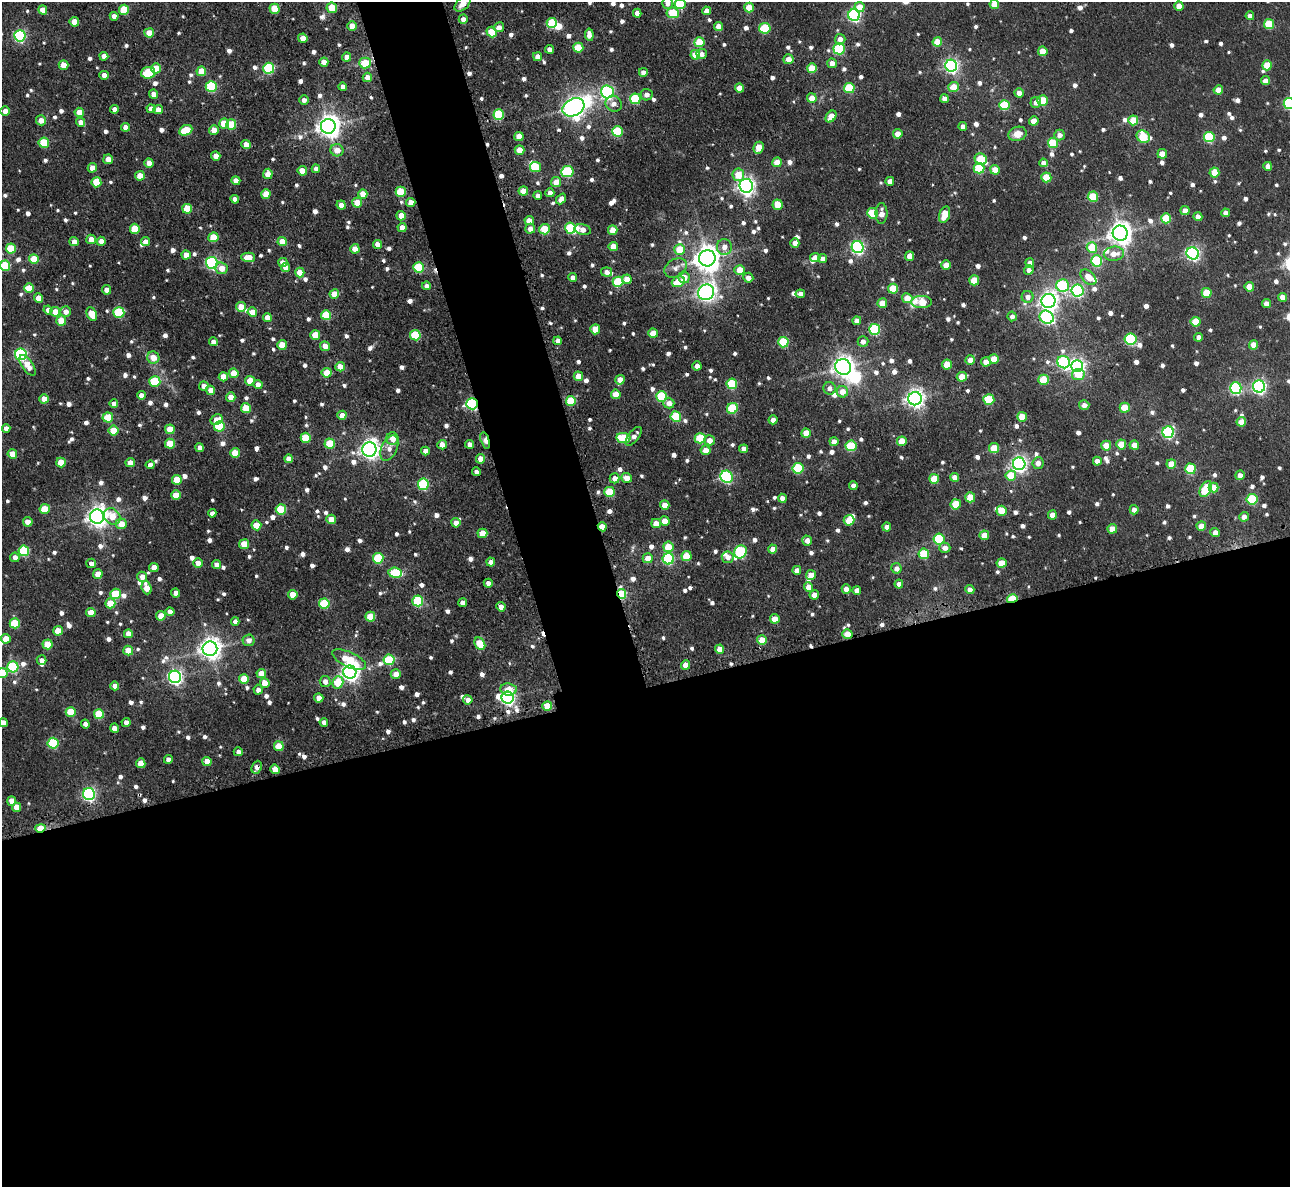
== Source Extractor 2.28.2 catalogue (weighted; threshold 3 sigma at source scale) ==
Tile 15 of 4 x 4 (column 3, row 4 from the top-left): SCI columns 2617-3904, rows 165-1349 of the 5236 x 5206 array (HDU 1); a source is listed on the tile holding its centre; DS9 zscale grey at full resolution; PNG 1292 x 1189 px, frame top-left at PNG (2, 2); each listed source drawn as its Kron ellipse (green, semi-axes under 4 px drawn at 4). Shown black and unused: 46% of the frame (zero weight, under 3 of 4 exposures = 5% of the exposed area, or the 3 px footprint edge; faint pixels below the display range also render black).
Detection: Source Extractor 2.28.2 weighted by HDU 2 'WHT'; one run over the whole footprint, this tile lists its part. Background 0.0324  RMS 0.0054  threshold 0.0245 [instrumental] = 3 sigma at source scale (4.5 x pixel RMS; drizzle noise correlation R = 1.50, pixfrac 1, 0.05/0.05 arcsec/px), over >= 5 px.
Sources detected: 989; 1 too faint to see at this stretch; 5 inside a brighter object's white glare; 4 cosmic-ray / hot-pixel residue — neither listed nor drawn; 10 inside a brighter listed object's ellipse — not listed separately; of the other 969, all 500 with FLUX_AUTO >= 3.21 (the completeness limit of this list) listed and drawn (469 fainter detections not listed), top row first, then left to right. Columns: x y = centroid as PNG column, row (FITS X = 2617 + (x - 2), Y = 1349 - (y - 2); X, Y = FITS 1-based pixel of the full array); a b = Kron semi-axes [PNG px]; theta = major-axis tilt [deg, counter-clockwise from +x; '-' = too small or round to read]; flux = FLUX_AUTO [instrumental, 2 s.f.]
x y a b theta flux
667 3 6 5 - 3.7
463 4 9 5 40 4.3
680 4 5 5 - 41
994 4 5 5 - 11
1179 6 4 4 - 6.9
749 7 5 4 - 13
860 7 5 5 - 9.5
332 8 5 5 - 14
275 9 5 5 - 20
43 10 5 4 - 7
124 10 5 5 - 25
706 11 4 4 - 5.1
637 13 4 4 - 3.8
673 13 6 5 - 23
854 15 6 6 - 110
114 16 4 4 - 4.2
1250 16 4 4 - 3.2
463 19 4 4 - 3.2
74 22 5 4 - 8.8
552 23 5 5 - 32
1269 24 5 5 - 24
352 26 4 4 - 7
499 27 5 4 - 3.2
719 27 4 4 - 7.5
765 28 5 5 - 30
492 32 5 5 - 14
149 33 5 4 - 9.7
589 35 6 4 -83 5
20 36 6 5 - 97
303 38 4 4 - 8.1
840 39 5 5 - 3.7
699 42 5 5 - 20
937 42 5 4 - 11
578 48 5 5 - 20
549 49 4 4 - 3.7
839 49 5 5 - 47
1043 51 5 5 - 11
702 54 5 5 - 3.6
695 55 5 4 - 10
104 56 4 4 - 4.5
537 56 4 4 - 4.8
347 57 4 4 - 5.7
788 59 5 5 - 5.5
324 62 4 4 - 6.2
365 63 6 5 - 16
832 63 5 4 - 5
64 65 5 4 - 9.9
1267 65 5 5 - 18
951 66 6 6 - 160
156 68 5 5 - 13
269 68 5 5 - 51
812 68 5 5 - 15
201 71 5 5 - 12
643 72 4 4 - 3.9
148 73 7 5 6 29
104 75 4 4 - 4.7
367 77 5 4 - 5.9
1265 81 4 4 - 5.2
211 86 5 5 - 46
343 87 4 4 - 3.5
953 87 5 5 - 10
739 88 4 4 - 7.4
849 88 5 5 - 34
1218 90 5 4 - 9.6
607 92 6 6 - 100
1019 93 4 4 - 4.7
153 94 4 4 - 5.3
647 95 6 5 - 3.5
812 98 4 4 - 7.6
944 98 4 4 - 3.8
635 99 5 5 - 35
304 100 5 4 - 3.3
1042 100 5 5 - 23
1036 102 5 5 - 3.7
1289 103 5 5 - 70
614 104 8 7 - 3.8
1004 105 5 5 - 28
573 107 11 8 28 370
114 109 4 4 - 3.8
151 109 4 4 - 4.8
158 110 5 4 - 4.6
5 111 4 4 - 5.6
79 112 5 4 - 8
499 115 5 5 - 44
831 116 6 4 53 10
41 120 5 5 - 5.5
1133 120 5 5 - 17
1034 121 4 4 - 7.4
81 122 4 4 - 4.2
224 124 5 5 - 16
231 125 5 5 - 20
328 126 7 7 - 540
963 126 4 4 - 4.1
125 127 4 4 - 4.7
186 130 7 5 26 23
214 130 5 4 - 7.1
617 131 5 5 - 34
898 134 4 4 - 8.6
1017 134 9 7 18 7
1059 135 5 5 - 3.6
519 136 4 4 - 8.4
1143 137 7 6 - 25
1209 137 5 5 - 46
44 143 5 5 - 25
1053 143 5 5 - 22
246 145 5 4 - 7.5
759 148 6 5 - 12
337 150 6 6 - 6.3
519 150 5 4 - 9.6
1162 154 5 4 - 9.5
216 156 4 4 - 6.5
108 159 5 4 - 7.2
981 159 6 5 - 27
777 162 5 4 - 10
149 163 5 4 - 4.7
1043 163 4 4 - 3.7
1268 166 4 4 - 4.7
535 167 5 5 - 23
92 168 5 4 - 6.1
979 168 5 5 - 26
316 169 4 4 - 3.4
995 170 5 4 - 11
302 171 5 4 - 10
567 172 6 5 - 54
1214 172 5 5 - 14
268 174 5 4 - 7.7
738 175 6 6 - 12
140 176 5 4 - 9.2
1046 177 5 5 - 18
236 181 5 4 - 6.7
890 181 4 4 - 4.1
96 182 5 5 - 21
556 182 5 5 - 6.9
746 186 7 6 - 270
523 191 5 4 - 8.4
401 192 5 5 - 27
550 193 4 4 - 4.4
266 194 5 4 - 11
363 194 5 4 - 8.7
538 196 4 4 - 3.5
1093 197 5 5 - 22
235 199 4 4 - 4.1
561 199 6 4 51 4.2
357 203 5 5 - 12
411 203 4 4 - 7.3
341 205 4 4 - 5
778 205 5 5 - 12
187 209 5 5 - 22
1185 211 4 4 - 5.6
873 213 5 5 - 22
881 213 10 6 89 4.9
1225 213 4 4 - 3.8
944 214 8 5 74 11
401 216 5 4 - 9
1198 217 4 4 - 4.9
1166 218 5 5 - 21
529 221 5 4 - 6.5
402 227 4 4 - 6.2
570 228 6 5 - 39
135 229 5 5 - 21
530 229 5 5 - 4.1
545 229 5 5 - 24
583 230 8 5 -13 5.1
613 230 5 4 - 9.8
1120 233 7 7 - 520
213 237 5 5 - 16
91 239 5 5 - 6.7
101 241 4 4 - 4.5
145 241 4 4 - 4.2
74 242 4 4 - 4.6
282 242 4 4 - 11
795 243 4 4 - 4.5
377 244 4 4 - 5
613 246 4 4 - 9.3
724 247 8 7 - 4.4
858 247 6 6 - 130
1092 247 5 5 - 20
11 248 5 5 - 19
355 249 4 4 - 8
680 249 5 5 - 18
1193 253 6 6 - 140
1114 254 10 7 5 6.3
186 255 4 4 - 7.2
910 256 5 4 - 5.8
248 257 7 4 -2 9
815 257 5 4 - 4.9
707 258 8 8 - 720
34 259 5 4 - 13
822 259 4 4 - 3.6
1097 261 5 5 - 53
283 262 4 4 - 5.3
212 263 6 5 - 110
1030 263 5 4 - 4.7
946 265 5 4 - 8.4
5 266 5 5 - 28
285 267 4 4 - 5.8
418 267 5 5 - 42
222 268 6 5 - 6.4
676 268 12 9 30 3.8
740 270 5 5 - 10
1029 270 5 5 - 3.2
300 272 5 4 - 11
607 272 5 4 - 3.5
573 277 4 4 - 3.9
684 277 6 6 - 8.7
1088 277 9 6 -45 8.2
748 278 5 5 - 4.4
627 279 5 4 - 6.7
974 280 5 5 - 15
618 282 5 5 - 36
678 282 6 5 - 12
426 286 4 4 - 3.5
1063 286 6 6 - 58
1249 287 5 4 - 9.9
29 288 5 5 - 16
893 289 5 5 - 20
107 290 4 4 - 5.4
1077 290 6 6 - 100
706 292 8 7 - 270
1207 293 5 5 - 17
334 294 5 4 - 10
800 294 5 4 - 3.8
1028 297 6 6 - 3.5
1283 297 4 4 - 6.7
39 298 4 4 - 7.9
907 298 5 4 - 9.3
1048 301 7 7 - 300
922 302 10 6 0 17
882 303 5 5 - 11
1266 304 4 4 - 4.1
241 307 5 5 - 10
48 310 4 4 - 3.3
55 312 5 5 - 8
66 312 5 5 - 3.8
119 312 5 5 - 38
252 312 5 4 - 7.5
92 314 7 5 -64 12
326 315 5 5 - 25
1012 316 5 4 - 3.3
1047 317 7 6 - 96
267 318 4 4 - 6.9
61 321 5 5 - 15
857 321 4 4 - 4.1
1196 322 5 5 - 17
595 329 5 5 - 9.4
875 329 5 5 - 48
653 333 5 4 - 13
315 335 5 5 - 11
415 335 5 5 - 32
1198 337 4 4 - 3.3
1131 339 6 5 - 72
558 341 4 4 - 4.2
863 341 5 5 - 3.8
213 342 4 4 - 4.5
783 342 5 5 - 35
282 345 5 5 - 14
1253 345 5 4 - 7.8
325 346 5 5 - 5.5
21 354 6 5 - 91
153 358 6 6 - 7.3
994 359 5 5 - 10
970 360 4 4 - 6.8
986 362 5 4 - 5.7
1064 362 6 6 - 77
27 365 12 5 -55 7.6
947 365 5 5 - 14
697 366 4 4 - 4.7
1077 366 6 6 - 180
340 367 5 4 - 9.5
843 367 8 7 - 400
234 373 5 4 - 13
327 373 5 5 - 16
1078 375 6 5 - 13
578 376 5 5 - 9.6
223 377 4 4 - 9.8
962 377 5 5 - 12
620 380 5 4 - 5.9
1044 380 5 5 - 18
155 381 5 5 - 32
250 381 5 5 - 14
258 384 4 4 - 4.4
732 384 5 5 - 37
204 386 5 4 - 5.3
1259 386 6 6 - 140
830 388 6 6 - 3.3
1236 388 6 5 - 77
211 390 5 4 - 5.6
842 392 5 5 - 8.6
616 394 5 4 - 9.2
141 395 4 4 - 4.5
662 396 5 5 - 44
231 397 4 4 - 6.2
44 399 5 4 - 6.9
915 399 7 6 - 310
989 399 5 5 - 26
571 401 5 5 - 25
669 403 5 5 - 4.2
114 404 4 4 - 4.3
472 404 6 5 - 90
1084 405 5 5 - 3.8
246 408 5 5 - 18
732 408 6 5 - 34
1125 408 5 5 - 14
342 415 4 4 - 5.9
676 416 5 5 - 33
108 417 5 5 - 22
1022 417 5 5 - 15
216 420 6 5 - 7.9
773 420 4 4 - 4.8
1241 422 5 4 - 8.5
219 426 5 5 - 41
6 428 4 4 - 3.4
170 429 5 4 - 14
113 431 5 5 - 15
1168 432 6 6 - 92
806 433 5 4 - 11
634 436 11 5 51 3.7
306 438 5 5 - 20
623 438 7 5 -9 27
700 438 5 5 - 20
392 439 6 6 - 6.9
485 440 8 4 -73 9
710 440 5 5 - 6.4
902 441 5 5 - 14
834 442 4 4 - 5.4
170 444 5 5 - 17
330 444 5 5 - 18
469 444 4 4 - 3.8
1121 444 5 5 - 14
442 445 5 4 - 6.4
1134 445 5 4 - 8.3
851 446 5 5 - 35
1106 446 5 5 - 14
200 447 4 4 - 3.9
389 448 13 7 66 4.7
994 448 5 5 - 15
369 449 7 7 - 340
744 449 4 4 - 4.6
706 450 5 5 - 7
425 451 4 4 - 4.8
235 453 5 5 - 13
12 454 5 4 - 12
288 459 4 4 - 4.4
480 459 5 4 - 8.4
1097 461 4 4 - 4.7
61 462 5 5 - 12
130 463 4 4 - 6.1
1038 463 6 5 - 4.4
1019 464 6 6 - 210
1171 464 5 4 - 10
150 465 4 4 - 3.6
798 468 5 5 - 44
1190 469 5 5 - 38
476 472 4 4 - 3.3
1011 475 5 5 - 16
1240 475 5 4 - 3.9
727 477 6 6 - 88
955 477 4 4 - 5.5
615 478 5 5 - 5.4
627 478 5 5 - 5.8
934 479 5 5 - 15
177 480 5 5 - 15
423 484 5 5 - 55
853 486 4 4 - 3.3
1214 487 5 4 - 9.1
1206 489 8 5 60 35
610 492 5 5 - 21
176 495 5 5 - 9.9
970 497 5 5 - 16
782 498 4 4 - 4.1
1252 499 5 5 - 39
956 504 5 5 - 21
665 505 5 4 - 9
45 509 5 5 - 15
281 509 5 5 - 29
1134 510 4 4 - 3.8
1002 511 5 5 - 14
212 513 4 4 - 3.2
1052 515 4 4 - 5.9
112 516 9 7 -42 10
97 517 7 7 - 420
1244 517 5 5 - 4.2
331 519 5 4 - 8.5
849 520 5 5 - 14
665 521 5 4 - 7.2
28 522 5 4 - 6.3
456 523 4 4 - 4.8
656 523 5 4 - 6.7
121 524 5 5 - 8.6
256 525 5 5 - 13
1201 526 5 4 - 7.6
602 527 4 4 - 8.5
887 527 4 4 - 4.3
1112 529 5 4 - 9.2
1215 532 4 4 - 4.6
482 533 5 5 - 13
984 535 5 4 - 7.4
939 539 5 5 - 51
807 541 5 5 - 4.1
244 544 5 5 - 16
668 547 5 5 - 17
945 548 5 5 - 3.8
773 549 4 4 - 5.1
24 551 5 5 - 42
740 552 7 6 - 67
924 554 5 5 - 28
687 556 5 5 - 17
15 557 5 5 - 4
728 557 6 6 - 4.1
378 558 5 5 - 37
648 558 5 5 - 7.3
668 559 5 5 - 66
491 562 4 4 - 4.7
91 563 5 4 - 3.3
198 563 5 4 - 6.1
1001 563 5 4 - 12
216 565 4 4 - 4.4
154 567 4 4 - 7.7
896 568 5 5 - 3.7
797 570 4 4 - 4
395 573 7 5 -9 33
98 574 5 4 - 10
811 575 5 5 - 6.1
142 577 5 5 - 4.8
488 583 4 4 - 4
899 584 4 4 - 3.7
808 587 5 4 - 6.7
147 588 7 5 -71 10
846 589 4 4 - 4.9
970 589 4 4 - 3.8
857 590 4 4 - 4
176 593 4 4 - 5.4
115 594 5 5 - 29
622 594 5 4 - 28
293 595 5 4 - 11
814 595 4 4 - 5.2
1012 599 5 3 - 32
418 601 5 5 - 50
110 603 5 5 - 15
324 603 5 5 - 32
463 603 4 4 - 5.4
501 607 4 4 - 4.9
91 612 5 4 - 11
170 612 4 4 - 4
161 616 5 4 - 9.8
370 617 5 5 - 15
775 619 5 4 - 9.2
235 621 4 4 - 3.6
15 623 5 5 - 23
58 631 5 5 - 13
128 634 4 4 - 8
847 634 5 5 - 11
6 639 5 4 - 12
248 640 6 5 - 3.4
762 640 5 5 - 12
48 644 5 5 - 17
480 644 7 5 -62 20
210 649 7 7 - 450
720 649 4 4 - 7
128 651 5 5 - 12
41 660 5 4 - 3.4
349 660 18 7 -25 21
389 660 5 5 - 36
685 665 5 4 - 7.9
13 667 5 5 - 59
350 672 6 6 - 300
2 673 5 5 - 18
261 674 5 4 - 9
396 674 5 5 - 5.9
175 677 6 6 - 180
244 679 5 5 - 15
325 682 5 5 - 3.9
338 682 6 5 - 21
265 683 5 4 - 9.1
115 686 4 4 - 5
509 689 8 6 -6 7.1
258 690 5 4 - 3.4
319 698 5 4 - 6.4
508 698 6 6 - 160
468 700 4 4 - 4.4
547 706 5 5 - 13
71 712 5 5 - 21
99 714 5 5 - 27
3 722 4 4 - 4
126 722 4 4 - 3.5
324 722 4 4 - 3.6
85 724 4 4 - 3.9
114 728 4 4 - 5.9
53 743 5 5 - 49
279 746 5 5 - 17
238 752 4 4 - 3.4
168 759 4 4 - 3.4
207 761 4 4 - 8.8
141 763 5 4 - 9.9
257 767 7 5 66 4
275 769 5 4 - 8.8
89 794 6 6 - 130
12 801 5 4 - 7.2
16 807 5 4 - 6.6
40 828 5 4 - 14
Overlapping masked pixels (flux is a lower limit): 11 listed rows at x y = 839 49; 411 203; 418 267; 472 404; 485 440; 602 527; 622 594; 1012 599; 847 634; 257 767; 40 828
Isophote crosses this tile's border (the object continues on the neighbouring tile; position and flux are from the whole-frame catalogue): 8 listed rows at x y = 667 3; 463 4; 680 4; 994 4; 1289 103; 5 266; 2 673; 3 722